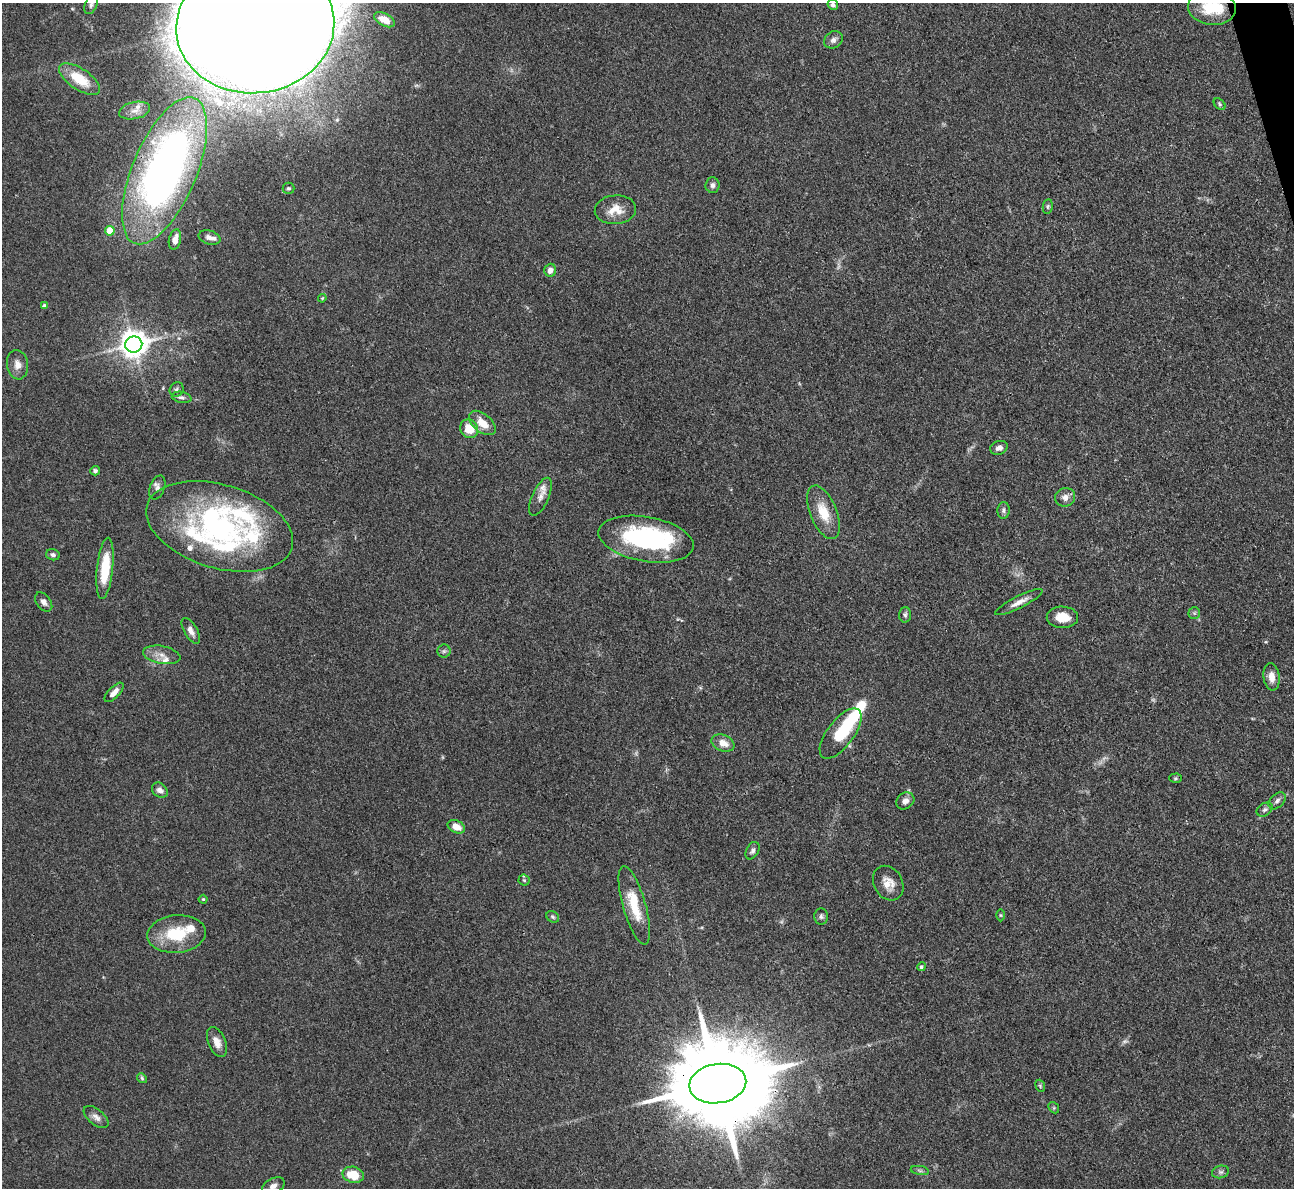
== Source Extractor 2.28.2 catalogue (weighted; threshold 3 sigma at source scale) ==
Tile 10 of 4 x 4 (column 2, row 3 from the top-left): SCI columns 1293-2584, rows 1451-2636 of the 5170 x 5151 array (HDU 1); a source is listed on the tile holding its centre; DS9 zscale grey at full resolution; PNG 1296 x 1190 px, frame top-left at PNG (2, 3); each listed source drawn as its Kron ellipse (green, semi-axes under 4 px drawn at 4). Shown black and unused: <1% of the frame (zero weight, under 3 of 4 exposures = <1% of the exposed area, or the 3 px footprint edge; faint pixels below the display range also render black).
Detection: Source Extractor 2.28.2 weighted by HDU 2 'WHT'; one run over the whole footprint, this tile lists its part. Background 0.105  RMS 0.006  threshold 0.0269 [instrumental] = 3 sigma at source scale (4.5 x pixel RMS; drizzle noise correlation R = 1.50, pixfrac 1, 0.05/0.05 arcsec/px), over >= 5 px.
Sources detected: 91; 2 too faint to see at this stretch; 5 inside a brighter object's white glare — neither listed nor drawn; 9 inside a brighter listed object's ellipse — not listed separately; the other 75 listed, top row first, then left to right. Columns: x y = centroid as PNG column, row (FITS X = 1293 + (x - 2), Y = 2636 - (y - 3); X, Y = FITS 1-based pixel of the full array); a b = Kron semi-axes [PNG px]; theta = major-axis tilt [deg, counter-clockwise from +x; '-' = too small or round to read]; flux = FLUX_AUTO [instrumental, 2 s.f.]
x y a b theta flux
91 5 10 6 68 1.6
833 5 5 5 - 1.8
1212 8 24 17 -6 19
384 20 11 6 -28 7.3
255 26 79 67 7 6400
833 40 10 8 33 2.7
79 79 23 10 -34 17
1220 104 7 4 -43 1
134 111 16 8 12 5
165 171 78 32 67 340
712 185 8 7 - 1.9
288 188 6 5 - 1.1
1048 206 7 5 83 1.1
615 210 20 14 5 9.6
110 231 5 5 - 11
210 238 11 7 -16 2.8
175 239 10 6 77 5.6
550 270 6 6 - 3.7
322 298 4 3 - 0.56
44 306 4 3 - 1.9
134 344 8 8 - 760
17 365 15 10 -82 4.9
177 389 7 6 - 1.6
182 397 10 5 -10 1.7
482 423 16 9 -39 8.7
469 429 9 8 - 12
999 448 9 6 20 2.8
95 471 5 4 - 1.3
157 487 12 7 69 2.6
540 497 20 8 66 4.2
1065 497 10 9 - 3.9
1003 510 8 6 86 1.6
823 512 28 13 -68 14
220 526 76 41 -17 120
646 539 48 22 -10 81
53 555 7 5 -14 1.5
105 568 31 8 84 22
44 602 11 7 -52 2.8
1019 602 26 6 27 5.2
1194 613 6 6 - 1.1
905 615 8 6 88 1.3
1062 617 15 10 0 9.9
191 631 14 6 -59 3.7
444 651 6 6 - 1.3
162 655 19 9 -11 5.3
1271 677 14 8 -82 5.6
114 692 12 5 46 4
841 734 30 13 53 27
723 743 12 8 -22 6.2
1175 778 6 5 - 0.94
160 790 9 6 -38 3
905 801 9 8 - 3.2
1277 801 10 6 45 2.1
1265 810 9 6 32 1.6
456 827 9 6 -25 6.4
752 851 9 6 62 1.9
524 880 5 5 - 0.93
888 883 18 14 -60 7.7
203 899 4 4 - 0.72
634 905 41 11 -74 19
1000 915 6 4 -89 0.72
821 916 8 7 - 1.6
553 917 7 5 -33 1.1
177 934 29 19 6 26
921 967 4 4 - 1.1
217 1042 16 8 -67 5.5
142 1078 5 4 - 0.84
718 1084 29 19 9 14000
1040 1086 6 4 -68 0.88
1054 1108 6 4 -46 0.81
96 1117 15 7 -39 3.3
920 1170 9 4 -9 1.5
1220 1172 9 6 14 1.7
353 1175 11 8 -13 13
273 1186 12 7 26 3.8
Overlapping masked pixels (flux is a lower limit): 2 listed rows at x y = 165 171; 718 1084
Isophote crosses this tile's border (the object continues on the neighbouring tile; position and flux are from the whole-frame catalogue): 3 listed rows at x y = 91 5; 1212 8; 255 26